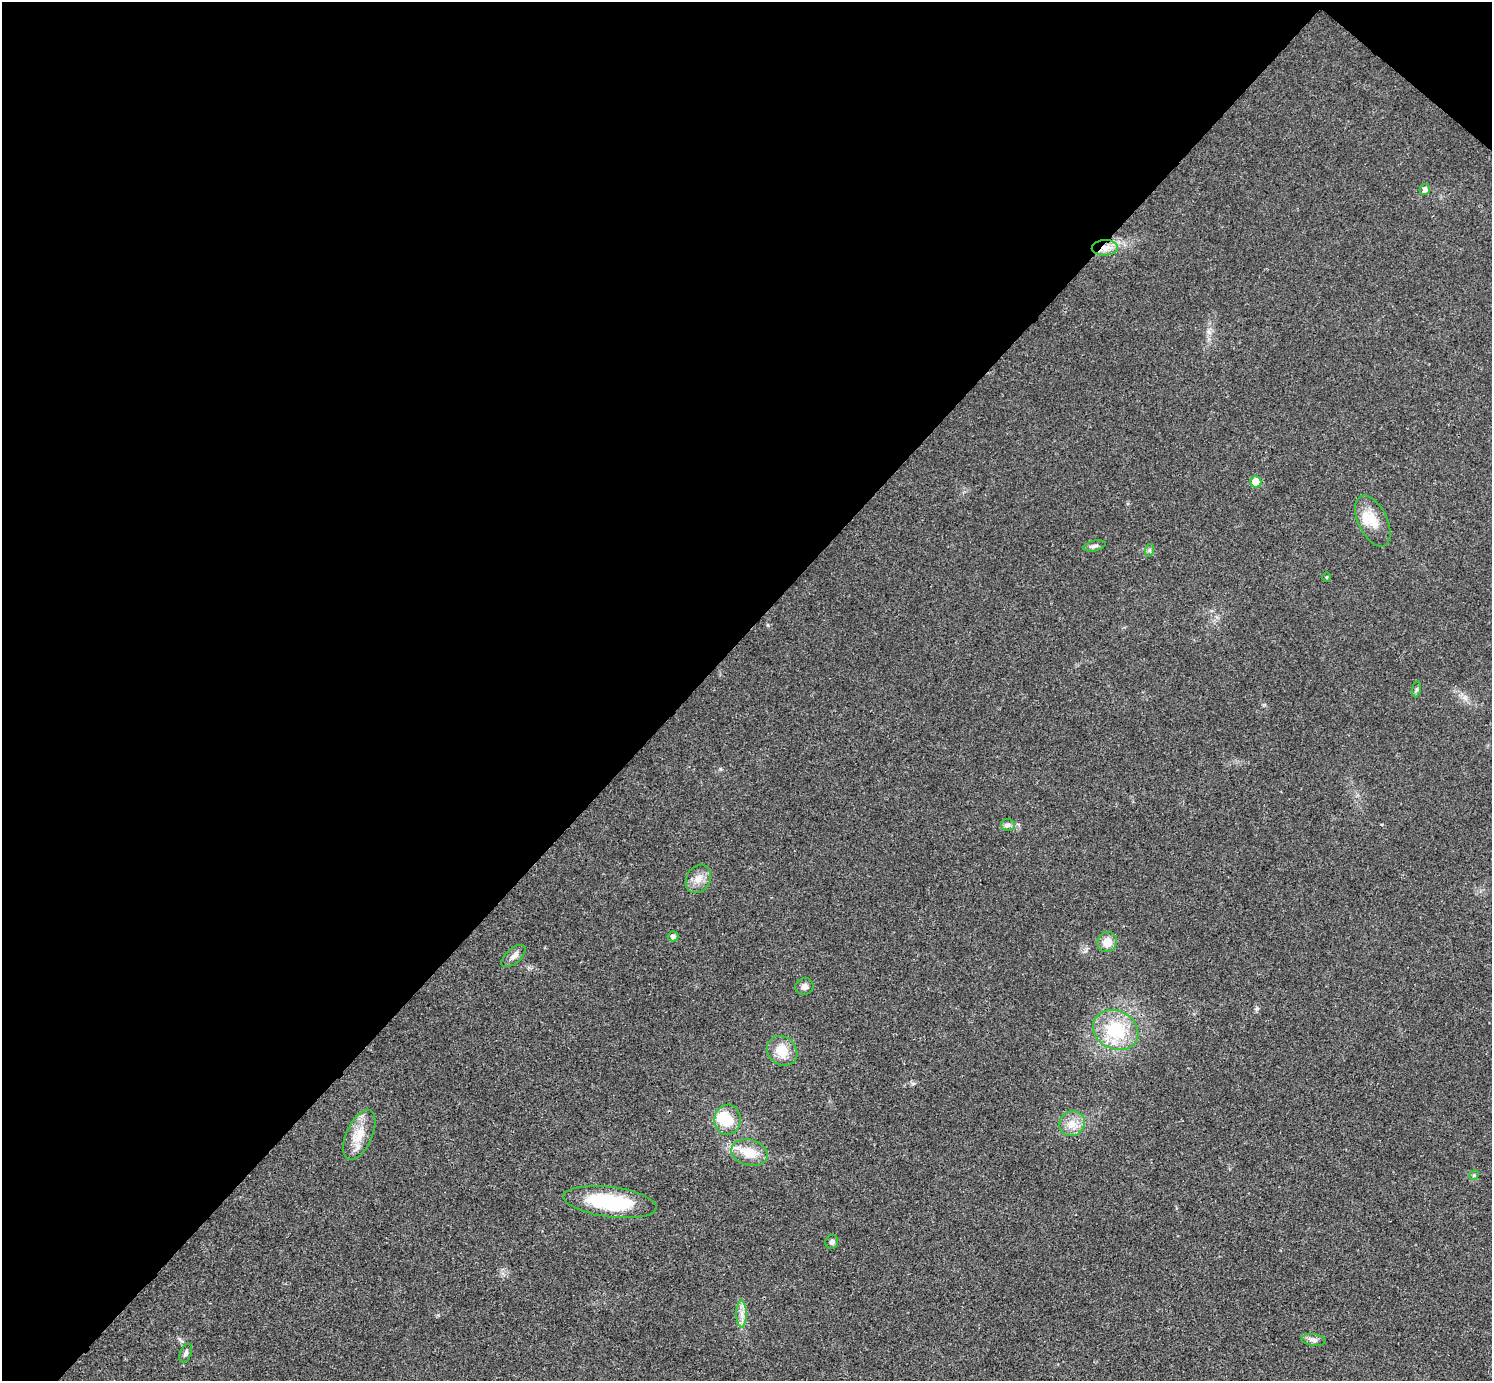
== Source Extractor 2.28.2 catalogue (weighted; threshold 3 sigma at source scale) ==
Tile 2 of 4 x 4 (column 2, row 1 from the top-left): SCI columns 1499-2988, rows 4441-5819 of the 5975 x 5977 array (HDU 1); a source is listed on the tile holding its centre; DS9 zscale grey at full resolution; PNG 1494 x 1383 px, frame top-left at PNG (2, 2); each listed source drawn as its Kron ellipse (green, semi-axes under 4 px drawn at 4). Shown black and unused: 47% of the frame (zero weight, under 3 of 4 exposures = <1% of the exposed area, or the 3 px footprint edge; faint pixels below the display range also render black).
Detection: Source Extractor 2.28.2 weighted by HDU 2 'WHT'; one run over the whole footprint, this tile lists its part. Background 0.021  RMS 0.0056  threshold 0.025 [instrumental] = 3 sigma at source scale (4.5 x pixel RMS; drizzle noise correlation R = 1.50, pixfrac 1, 0.05/0.05 arcsec/px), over >= 5 px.
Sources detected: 28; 1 inside a brighter object's white glare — neither listed nor drawn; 1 inside a brighter listed object's ellipse — not listed separately; the other 26 listed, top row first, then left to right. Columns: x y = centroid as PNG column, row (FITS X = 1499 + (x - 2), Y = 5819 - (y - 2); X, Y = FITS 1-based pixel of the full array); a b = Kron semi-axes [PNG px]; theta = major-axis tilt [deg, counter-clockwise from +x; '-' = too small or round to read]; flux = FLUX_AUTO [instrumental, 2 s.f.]
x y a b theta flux
1425 189 6 5 - 2.1
1105 248 13 7 2 4.7
1256 482 6 5 - 9.6
1373 521 27 14 -64 10
1094 546 11 5 13 1.7
1150 550 6 4 72 0.96
1326 577 5 3 - 0.48
1416 689 8 4 81 1
1008 825 6 6 - 1.5
698 879 15 11 58 5.6
673 936 5 5 - 2.1
1107 942 10 9 - 7.1
514 956 15 7 41 3
804 986 9 8 - 2.6
1116 1030 23 19 -27 27
782 1051 16 13 -42 11
728 1120 15 13 83 11
1072 1124 13 12 - 6.4
359 1135 27 13 66 11
749 1153 18 13 -14 11
1474 1175 5 4 - 0.76
610 1202 47 15 -7 39
832 1242 7 6 - 1.4
741 1314 13 5 -90 3.5
1314 1340 12 6 -7 2.2
186 1353 10 5 69 1.7
Overlapping masked pixels (flux is a lower limit): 1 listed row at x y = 1105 248
Unlisted compact peaks at least as high as the median listed source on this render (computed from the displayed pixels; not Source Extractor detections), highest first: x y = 1257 1009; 720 769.